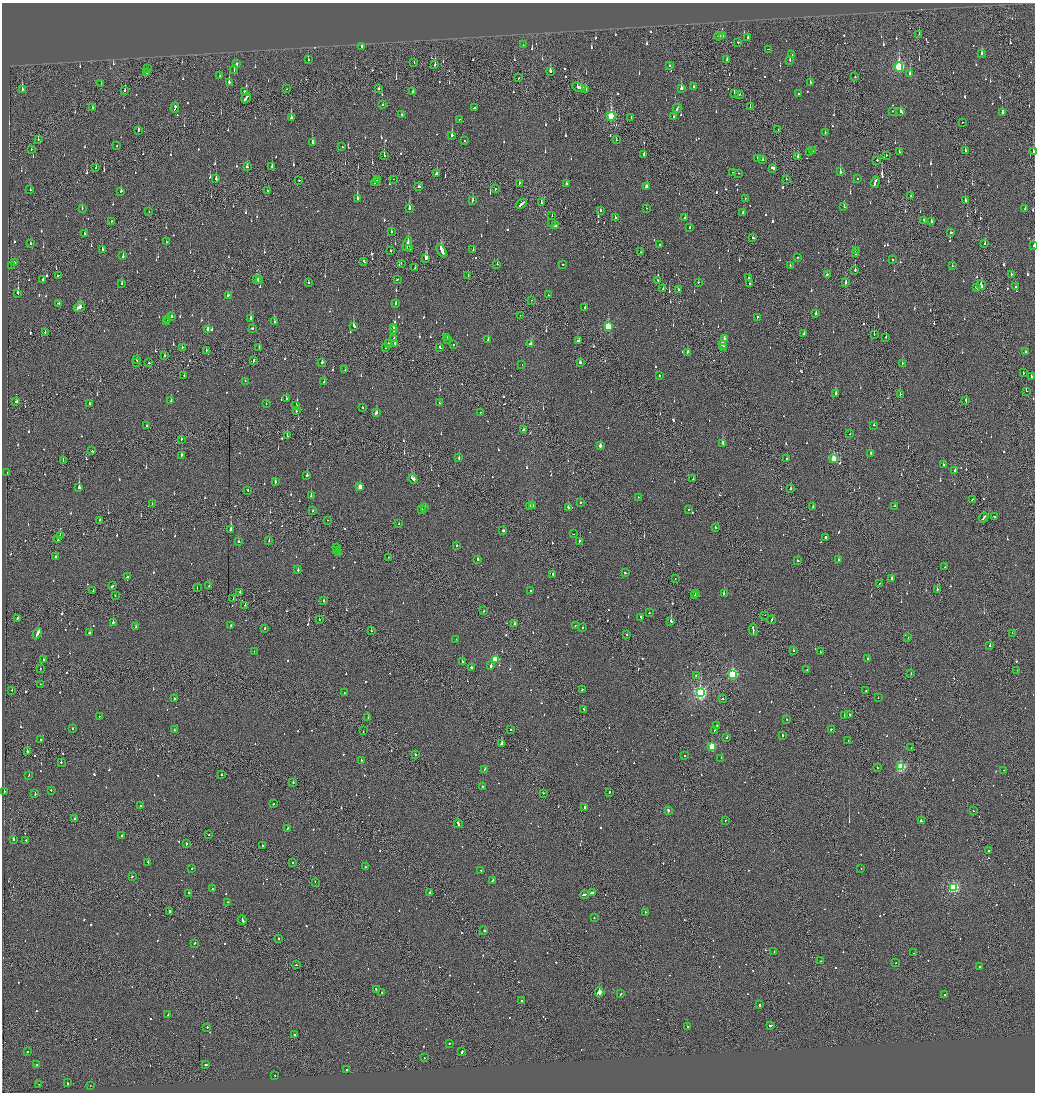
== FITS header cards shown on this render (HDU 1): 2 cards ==
NAXIS1  =                 2065
NAXIS2  =                 2180

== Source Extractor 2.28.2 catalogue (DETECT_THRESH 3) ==
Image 2065 x 2180 px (HDU 1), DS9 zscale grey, zoomed out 1/2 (1 PNG px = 2 x 2 image px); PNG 1037 x 1094 px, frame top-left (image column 1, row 2179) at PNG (2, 3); each listed source drawn as its Kron ellipse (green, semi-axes under 4 px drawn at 4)
Background -0.11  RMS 0.066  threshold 0.197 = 3 sigma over >= 5 px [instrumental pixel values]
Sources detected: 1206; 56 cannot appear on this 1/2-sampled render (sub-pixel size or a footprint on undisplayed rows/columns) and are neither listed nor drawn; of the other 1150, the 500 brightest by FLUX_AUTO listed and drawn (650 fainter detections omitted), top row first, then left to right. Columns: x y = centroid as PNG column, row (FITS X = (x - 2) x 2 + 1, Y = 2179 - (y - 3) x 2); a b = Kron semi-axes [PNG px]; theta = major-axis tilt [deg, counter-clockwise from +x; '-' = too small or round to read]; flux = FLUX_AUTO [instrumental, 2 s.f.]
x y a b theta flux
919 34 2 1 - 47
718 36 4 2 - 130
722 36 3 1 - 86
748 37 2 2 - 75
738 42 2 2 - 70
523 45 2 2 - 47
362 46 2 2 - 110
768 49 2 1 - 45
982 54 4 2 - 84
792 55 2 2 - 43
308 60 2 2 - 170
727 60 2 2 - 58
790 60 2 2 - 64
414 63 3 1 - 49
236 64 2 2 - 220
435 64 3 2 - 110
669 66 2 1 - 160
899 67 4 3 - 1600
148 69 2 1 - 120
234 70 4 2 - 49
550 71 3 2 - 400
146 72 2 2 - 190
910 73 2 2 - 210
220 76 2 2 - 77
855 77 2 2 - 49
519 78 2 1 - 57
229 82 3 2 - 280
810 82 2 2 - 110
101 84 2 1 - 85
694 86 2 2 - 53
579 87 7 2 -12 390
681 88 3 2 - 170
287 89 2 1 - 49
379 89 2 2 - 230
586 89 3 2 - 86
22 90 4 2 - 140
125 90 2 2 - 52
244 91 2 2 - 150
413 92 2 2 - 64
734 94 3 1 - 45
740 94 2 1 - 56
798 94 2 2 - 76
246 98 5 2 - 330
382 104 2 2 - 69
175 107 5 2 - 290
750 107 2 1 - 86
92 108 2 1 - 340
474 108 3 2 - 130
677 108 4 2 - 140
892 111 2 2 - 67
901 112 3 2 - 170
1002 113 2 2 - 250
402 115 2 2 - 99
611 116 4 3 - 1100
674 116 2 2 - 82
291 118 3 2 - 340
631 118 3 2 - 81
459 119 2 2 - 70
963 122 2 1 - 58
778 129 2 2 - 50
138 130 3 2 - 77
825 132 2 2 - 43
452 135 3 2 - 380
38 139 3 2 - 62
616 140 2 1 - 54
464 141 2 2 - 130
312 143 2 2 - 320
117 146 2 2 - 57
342 147 2 2 - 49
31 149 2 2 - 57
965 150 3 2 - 75
813 151 2 1 - 130
899 151 2 2 - 45
1033 151 2 1 - 200
809 153 2 2 - 73
644 154 2 2 - 200
384 155 3 2 - 130
886 155 2 1 - 49
798 157 3 2 - 85
758 158 3 2 - 130
763 160 2 2 - 100
877 160 2 2 - 53
247 166 3 2 - 55
272 166 3 2 - 54
96 168 2 2 - 43
773 168 4 2 - 120
733 172 2 2 - 84
840 172 4 2 - 130
738 173 2 2 - 90
436 174 3 2 - 77
216 179 3 2 - 150
377 179 2 1 - 140
393 179 2 1 - 51
786 179 2 2 - 58
857 179 2 1 - 45
299 180 2 2 - 100
375 182 4 2 - 170
875 182 6 2 71 440
520 183 3 2 - 74
566 183 2 2 - 62
419 187 3 2 - 79
646 187 3 2 - 190
496 189 2 2 - 56
30 190 2 2 - 82
121 191 3 2 - 90
267 191 2 1 - 84
911 196 2 2 - 63
357 198 3 2 - 470
745 198 2 1 - 150
965 200 3 2 - 170
472 201 3 2 - 70
541 202 3 2 - 150
522 204 6 2 41 300
844 207 2 2 - 67
82 208 2 2 - 85
409 208 3 2 - 460
646 208 2 2 - 48
1025 209 3 2 - 87
600 210 2 2 - 150
149 212 2 1 - 52
743 212 2 2 - 97
552 216 2 1 - 48
615 217 2 2 - 120
685 217 2 2 - 110
924 220 2 2 - 76
112 221 2 2 - 71
931 221 2 2 - 170
552 223 2 2 - 96
555 226 4 2 - 180
690 227 2 2 - 52
391 231 2 2 - 44
951 233 3 2 - 64
84 234 2 2 - 160
752 238 3 2 - 73
166 242 2 1 - 45
985 243 2 2 - 96
31 244 2 2 - 56
407 244 7 2 73 470
659 244 2 2 - 63
1034 246 2 1 - 67
102 249 2 2 - 70
409 249 3 2 - 88
473 250 2 1 - 43
390 251 2 2 - 51
442 251 7 2 -60 650
857 251 2 2 - 52
641 252 2 2 - 46
855 254 2 2 - 130
123 256 3 2 - 83
797 257 2 2 - 45
426 258 3 2 - 810
892 260 2 2 - 140
364 261 3 2 - 98
14 262 2 2 - 130
401 263 2 2 - 49
497 264 2 2 - 61
563 264 2 2 - 48
11 265 2 1 - 87
790 266 2 2 - 44
952 266 2 2 - 47
415 268 2 1 - 47
855 270 2 2 - 150
827 274 3 2 - 180
58 275 2 1 - 71
1011 275 3 2 - 100
468 276 2 2 - 44
748 278 2 2 - 54
256 279 3 2 - 220
397 279 2 2 - 60
43 280 3 2 - 260
658 280 2 2 - 71
259 281 3 2 - 150
698 282 2 2 - 75
846 282 4 2 - 140
308 283 2 2 - 57
122 284 2 2 - 67
750 284 2 2 - 54
981 285 5 2 - 130
1015 287 2 2 - 340
976 288 4 2 - 150
663 289 2 2 - 49
678 289 2 2 - 60
18 293 3 2 - 380
228 295 3 2 - 44
548 295 2 1 - 54
532 300 2 1 - 83
58 303 3 2 - 61
396 304 2 2 - 380
79 307 5 3 - 270
585 307 2 2 - 86
816 314 2 2 - 230
520 315 2 1 - 49
171 316 2 2 - 85
757 317 2 2 - 89
251 318 2 2 - 320
168 320 2 2 - 180
166 322 2 2 - 220
274 322 2 2 - 150
354 326 3 2 - 190
608 327 3 3 - 740
252 328 2 2 - 82
393 328 2 2 - 190
208 329 3 2 - 170
393 330 3 2 - 160
45 333 3 2 - 150
804 334 2 2 - 120
874 334 2 1 - 150
447 337 2 2 - 48
886 337 2 2 - 64
394 338 2 2 - 44
724 338 2 2 - 74
488 339 3 2 - 83
448 340 2 2 - 63
579 341 3 2 - 120
388 343 2 2 - 52
395 343 2 1 - 110
454 344 2 2 - 77
530 344 4 2 - 120
722 344 3 2 - 100
259 347 2 2 - 61
385 347 2 2 - 360
440 347 3 2 - 96
723 347 3 2 - 93
182 348 2 1 - 360
206 350 2 2 - 93
687 352 2 2 - 57
1025 352 2 2 - 90
165 356 2 1 - 100
137 360 3 1 - 48
254 361 3 2 - 67
322 362 2 2 - 55
580 362 2 2 - 65
137 363 2 2 - 63
149 363 2 2 - 120
902 363 2 2 - 180
522 365 2 2 - 70
345 370 2 2 - 49
1023 373 2 2 - 69
184 375 2 2 - 44
659 376 2 2 - 55
1031 377 2 2 - 67
245 381 2 2 - 61
324 382 2 2 - 69
1026 391 2 1 - 43
835 394 3 2 - 400
900 394 2 2 - 57
286 398 2 2 - 44
171 400 2 2 - 62
966 401 4 2 - 110
16 402 3 2 - 110
439 403 2 2 - 62
89 404 2 2 - 64
266 404 2 2 - 52
296 405 3 2 - 62
362 408 2 2 - 100
296 411 2 2 - 68
480 412 2 2 - 45
376 413 3 2 - 150
874 425 2 2 - 59
146 426 2 2 - 76
524 430 2 2 - 84
850 433 2 2 - 77
287 436 2 1 - 240
181 439 2 2 - 86
723 443 3 2 - 110
600 446 3 2 - 71
92 451 2 2 - 77
870 453 2 2 - 77
182 455 2 2 - 81
459 458 2 2 - 120
787 458 2 2 - 69
834 459 3 3 - 560
63 461 2 1 - 52
943 465 2 2 - 160
955 471 2 2 - 93
7 473 2 2 - 76
307 475 2 2 - 110
413 479 5 2 - 210
693 479 3 1 - 59
275 482 2 2 - 120
79 487 3 2 - 400
360 487 3 2 - 180
791 489 3 1 - 420
248 490 2 2 - 56
311 496 2 2 - 180
638 497 2 1 - 53
972 499 3 1 - 65
580 502 2 2 - 1100
152 504 2 1 - 52
529 506 2 2 - 95
532 506 3 2 - 100
895 506 2 2 - 59
425 507 2 2 - 52
568 507 3 2 - 83
813 507 2 2 - 64
688 509 2 2 - 68
422 510 2 2 - 50
313 511 2 1 - 44
994 516 2 2 - 78
984 517 5 2 - 140
100 520 2 1 - 77
328 520 2 1 - 48
399 523 2 2 - 51
715 527 2 2 - 61
231 530 3 2 - 1100
503 530 2 2 - 540
573 534 2 1 - 120
60 535 2 1 - 75
825 537 2 2 - 360
58 539 2 1 - 51
269 540 2 2 - 45
239 541 2 2 - 71
580 541 2 2 - 250
457 546 2 2 - 130
336 547 2 1 - 180
337 550 2 2 - 52
338 553 2 1 - 44
55 557 2 2 - 73
388 557 2 2 - 100
478 559 2 2 - 89
838 560 2 2 - 56
798 561 2 2 - 71
945 567 2 2 - 49
298 570 2 2 - 90
625 573 3 2 - 71
553 574 3 2 - 110
127 577 3 2 - 72
892 578 2 2 - 180
675 579 2 1 - 57
879 583 2 2 - 120
112 586 3 2 - 130
209 586 2 2 - 87
197 588 2 1 - 80
937 589 2 2 - 150
93 591 2 1 - 89
531 591 2 2 - 50
240 592 2 1 - 97
724 593 2 2 - 240
695 594 2 1 - 83
115 596 2 1 - 110
694 596 2 2 - 530
233 599 2 1 - 62
324 600 2 2 - 72
245 605 2 1 - 69
484 611 2 2 - 73
649 613 2 2 - 48
765 615 2 1 - 49
641 617 3 2 - 160
17 618 2 2 - 120
319 619 2 1 - 73
771 620 4 2 - 180
671 621 2 2 - 260
113 622 2 2 - 210
514 624 2 2 - 88
231 625 2 2 - 73
575 625 2 2 - 46
136 627 2 2 - 350
583 627 2 2 - 46
264 628 2 2 - 160
371 630 2 2 - 64
753 630 6 2 -81 230
37 633 6 2 58 300
90 633 3 2 - 110
1012 633 2 1 - 48
627 634 2 2 - 51
908 638 2 1 - 130
456 639 2 2 - 75
990 646 2 2 - 250
254 651 2 1 - 46
794 651 2 2 - 150
821 652 3 2 - 67
868 658 2 2 - 44
495 659 3 3 - 460
44 660 2 2 - 140
462 661 3 2 - 130
491 666 2 2 - 250
471 668 2 2 - 1400
40 669 2 2 - 120
807 670 2 2 - 100
1017 670 2 2 - 48
732 674 3 3 - 1200
911 674 2 1 - 52
696 676 2 2 - 84
40 684 2 1 - 57
12 690 2 1 - 74
582 690 2 1 - 48
866 690 2 2 - 75
344 692 2 2 - 60
700 692 4 4 - 2900
174 698 2 2 - 79
878 698 2 1 - 77
722 699 2 1 - 100
583 709 3 2 - 67
849 714 2 1 - 210
844 715 2 1 - 170
99 716 2 2 - 50
368 718 2 2 - 69
786 719 2 1 - 44
717 726 2 2 - 110
72 728 2 2 - 94
831 729 2 1 - 49
174 730 2 2 - 57
510 730 2 2 - 56
714 730 2 2 - 57
363 731 2 1 - 59
782 735 2 2 - 96
726 738 2 2 - 160
41 740 2 2 - 71
848 740 2 1 - 170
501 744 2 2 - 200
712 747 3 3 - 570
911 748 2 1 - 260
27 751 2 2 - 190
415 755 2 1 - 53
685 756 2 1 - 74
721 758 2 2 - 100
361 760 2 2 - 44
61 762 2 2 - 72
901 767 3 3 - 1200
877 768 2 2 - 53
485 769 2 2 - 110
1004 770 2 2 - 100
29 775 2 2 - 45
222 775 2 2 - 56
293 782 2 1 - 110
482 787 2 1 - 83
51 790 2 2 - 56
4 792 2 2 - 78
609 792 2 2 - 110
35 793 2 2 - 97
543 793 2 1 - 81
273 804 2 2 - 51
140 806 2 2 - 110
584 807 3 2 - 87
668 810 2 2 - 46
973 811 2 2 - 140
75 818 2 1 - 210
725 820 2 1 - 99
921 821 2 2 - 580
458 824 4 2 - 160
287 828 2 2 - 65
122 835 2 2 - 74
209 835 2 2 - 80
13 839 2 2 - 260
26 840 2 2 - 61
186 844 3 2 - 80
262 845 2 2 - 79
989 851 2 2 - 50
148 862 2 2 - 300
293 862 2 1 - 140
365 867 2 2 - 77
192 869 2 2 - 44
861 869 2 2 - 57
481 870 2 2 - 51
132 876 2 2 - 66
492 880 3 2 - 97
315 882 2 1 - 170
953 887 3 3 - 1700
212 889 2 2 - 43
592 892 4 2 - 170
188 893 2 2 - 370
430 893 2 2 - 170
585 894 4 2 - 170
227 902 2 2 - 44
169 912 4 2 - 220
645 912 2 2 - 66
594 918 2 2 - 78
242 920 4 2 - 170
484 931 2 2 - 300
278 938 2 2 - 87
194 943 2 2 - 59
774 952 2 2 - 130
914 953 2 1 - 95
821 961 2 1 - 260
896 963 2 1 - 47
297 965 2 1 - 130
980 966 2 2 - 50
376 989 2 2 - 210
599 992 4 3 - 28000
382 993 3 2 - 87
621 993 3 2 - 93
945 994 2 2 - 43
521 1000 2 2 - 63
759 1005 2 2 - 220
168 1015 2 2 - 69
770 1025 4 2 - 380
207 1027 2 1 - 99
687 1027 2 2 - 120
294 1034 2 2 - 82
449 1043 2 2 - 65
27 1052 2 2 - 60
462 1052 3 2 - 110
424 1058 2 2 - 45
37 1064 2 2 - 49
206 1065 2 2 - 310
346 1070 2 1 - 130
275 1076 2 2 - 51
67 1083 3 2 - 120
39 1084 2 1 - 55
90 1086 2 1 - 55
At the frame edge (FLAGS 8, measured only in part): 2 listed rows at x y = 1033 151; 1034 246
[650 fainter detections neither listed nor drawn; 56 sub-pixel or undisplayed-footprint detections neither listed nor drawn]